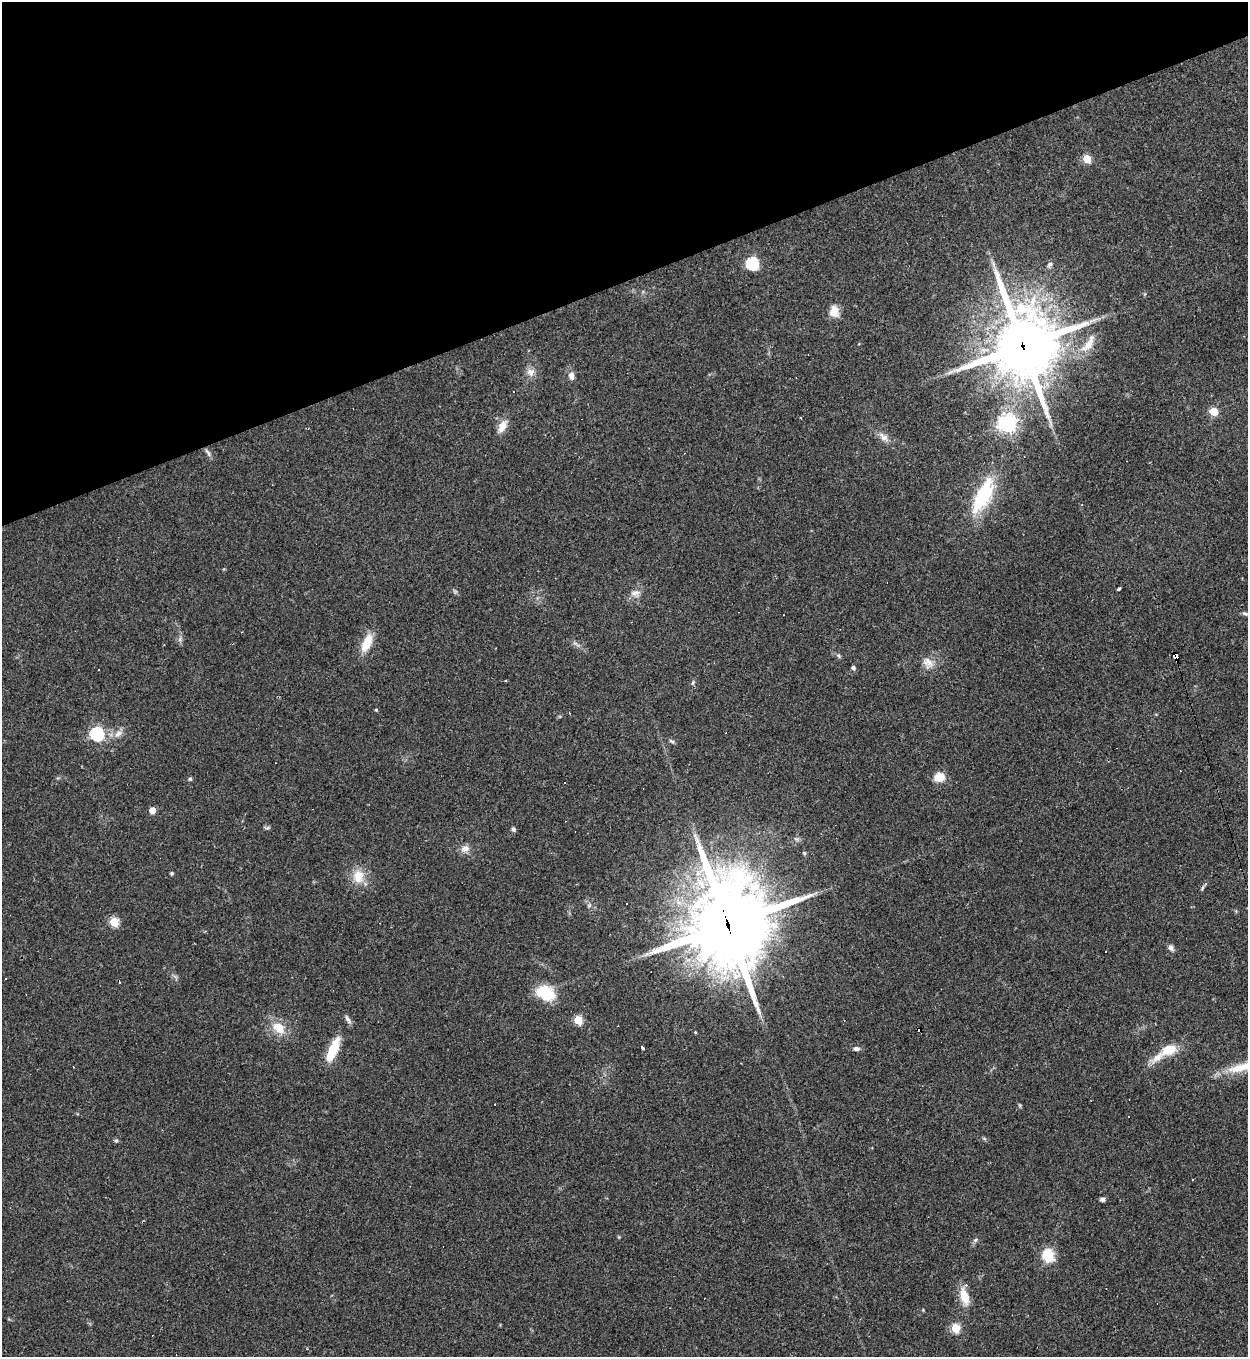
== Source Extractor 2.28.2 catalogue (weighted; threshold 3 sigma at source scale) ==
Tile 3 of 4 x 4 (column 3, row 1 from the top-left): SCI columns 2641-3886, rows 4066-5420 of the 5405 x 5420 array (HDU 1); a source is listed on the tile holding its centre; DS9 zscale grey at full resolution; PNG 1250 x 1359 px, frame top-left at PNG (2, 2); no overlay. Shown black and unused: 21% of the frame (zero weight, under 2 of 3 exposures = <1% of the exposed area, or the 3 px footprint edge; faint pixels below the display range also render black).
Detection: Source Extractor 2.28.2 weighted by HDU 2 'WHT'; one run over the whole footprint, this tile lists its part. Background 0.0432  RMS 0.005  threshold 0.0227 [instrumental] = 3 sigma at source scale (4.5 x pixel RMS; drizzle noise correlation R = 1.50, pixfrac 1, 0.05/0.05 arcsec/px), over >= 5 px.
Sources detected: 96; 1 too faint to see at this stretch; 24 cosmic-ray / hot-pixel residue — not listed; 2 inside a brighter listed object's ellipse — not listed separately; the other 69 listed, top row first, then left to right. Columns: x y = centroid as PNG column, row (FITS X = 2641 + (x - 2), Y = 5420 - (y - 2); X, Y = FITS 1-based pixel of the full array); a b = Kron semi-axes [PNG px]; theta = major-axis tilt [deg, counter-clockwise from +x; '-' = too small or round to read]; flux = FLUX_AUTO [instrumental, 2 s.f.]
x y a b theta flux
1087 159 5 5 - 18
752 264 6 6 - 71
993 264 7 4 -89 1.3
1050 265 9 6 47 1.5
834 311 14 11 -82 5.7
1088 344 29 10 56 8.1
1023 346 24 21 -79 3400
531 372 12 11 - 3.8
571 376 9 7 -85 3
1213 411 5 5 - 19
1007 423 7 7 - 270
502 426 19 9 62 5.2
884 437 17 8 -39 3.8
208 452 13 4 -58 1.6
983 496 51 18 64 34
1082 505 3 2 - 0.32
1119 589 4 3 - 1.5
455 591 7 5 -54 0.98
635 593 14 10 1 3.7
1245 614 9 5 -13 1.3
180 639 9 6 89 1.6
367 643 21 9 65 11
838 656 7 5 -55 1
1176 656 6 4 -70 120
928 663 18 13 -45 5.6
853 668 4 4 - 1.5
99 670 3 2 - 0.52
505 681 3 2 - 0.84
693 683 7 4 81 0.85
376 710 4 3 - 0.66
97 734 6 6 - 96
118 734 14 8 35 3.6
672 741 8 4 -31 1
939 777 9 8 - 9.6
190 779 5 5 - 0.74
564 783 3 2 - 0.9
152 810 5 5 - 8.3
267 828 8 3 19 0.83
513 829 6 5 - 1.3
796 839 8 5 -24 1.2
465 849 11 9 16 3.5
804 853 6 5 - 0.75
172 873 4 3 - 1
358 876 20 16 -89 9.2
1202 888 8 4 69 0.92
589 905 6 5 - 1.1
114 922 5 5 - 28
728 924 33 27 -81 5800
1171 948 9 6 -57 1.9
120 982 3 2 - 1.1
545 993 20 14 -24 20
348 1019 14 5 -61 1.8
578 1020 5 5 - 22
278 1027 13 9 -35 10
695 1032 3 3 - 0.48
642 1048 4 3 - 2
856 1049 9 6 5 1.6
333 1050 27 9 67 16
1169 1050 17 10 24 11
1242 1067 45 11 14 18
1020 1105 6 4 -88 0.6
984 1138 6 4 -20 0.72
116 1140 6 5 - 0.87
1102 1199 5 4 - 1.5
975 1240 8 5 28 1.2
1048 1256 14 11 -68 14
964 1296 23 10 -75 9.3
923 1310 4 3 - 0.45
955 1328 5 5 - 26
Overlapping masked pixels (flux is a lower limit): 3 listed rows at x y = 1023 346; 1176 656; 728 924
Isophote crosses this tile's border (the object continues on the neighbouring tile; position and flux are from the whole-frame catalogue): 1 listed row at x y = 1242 1067